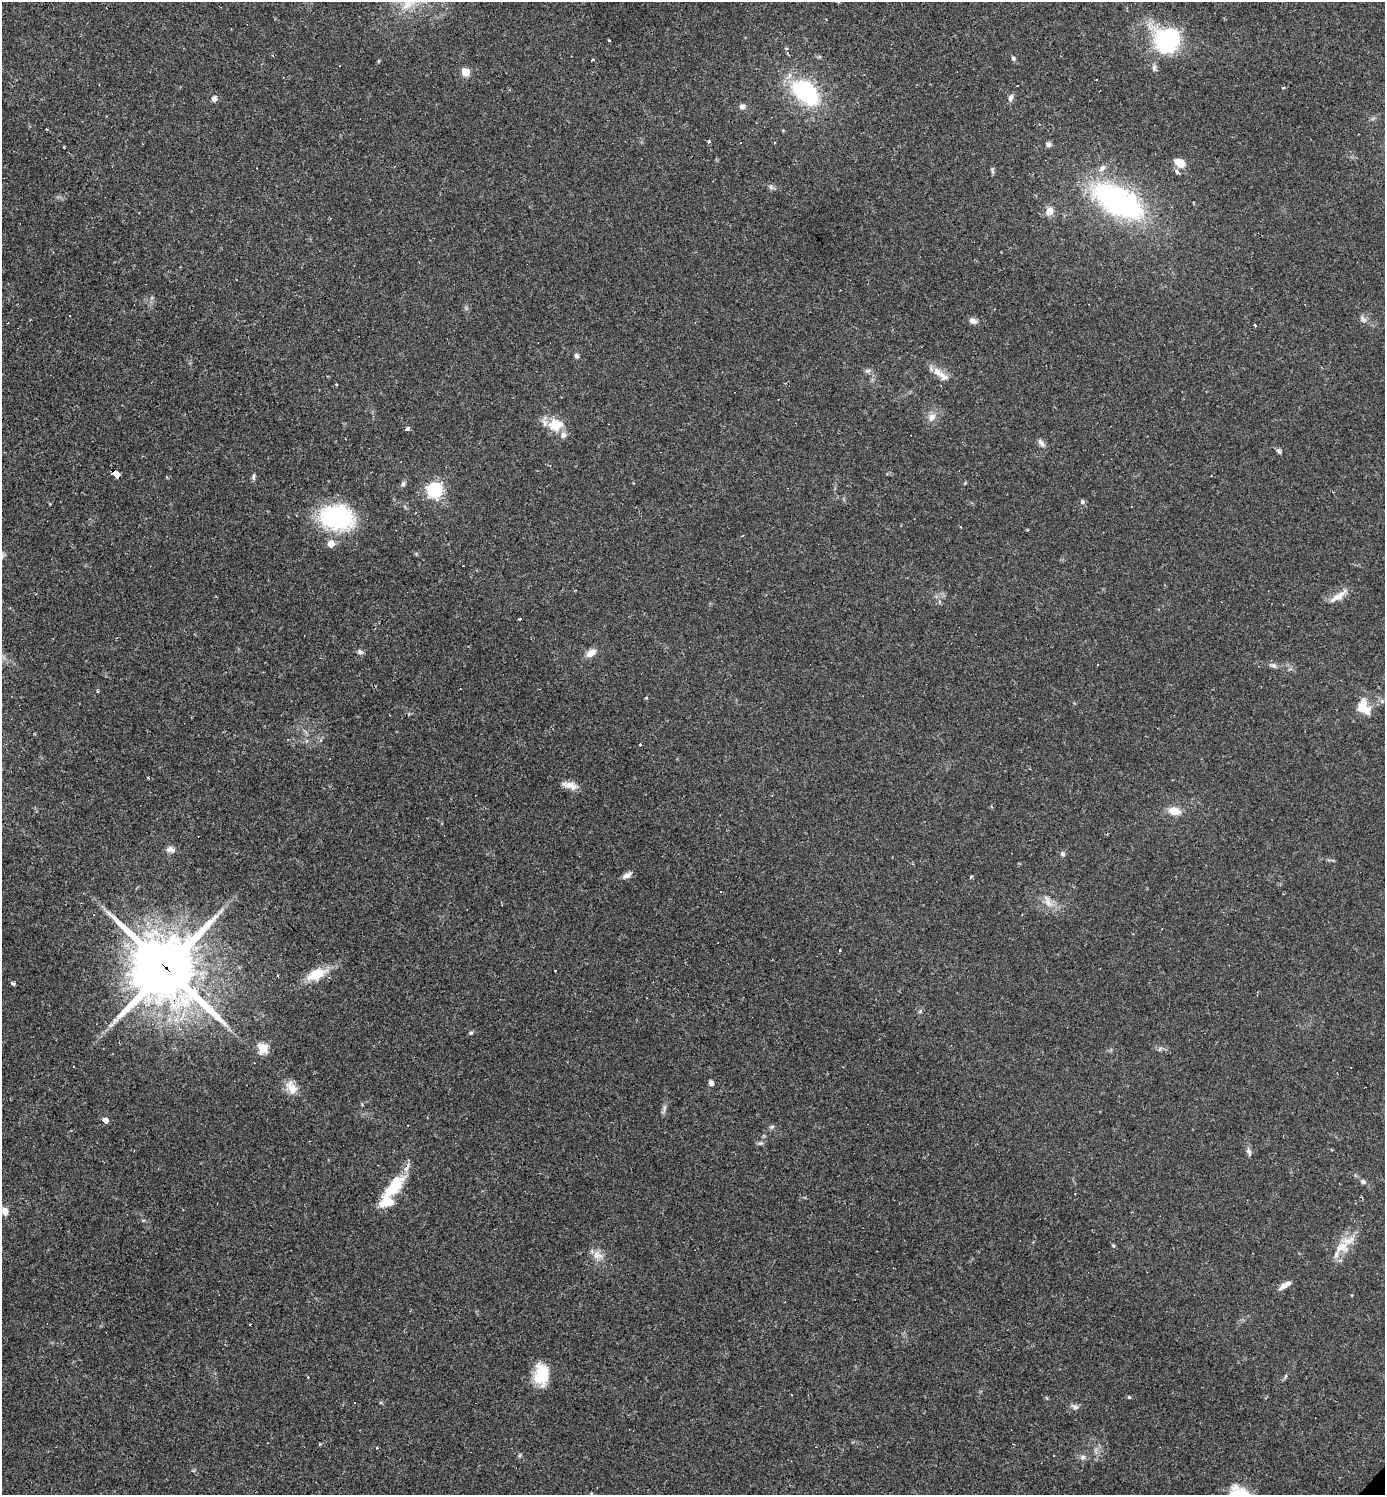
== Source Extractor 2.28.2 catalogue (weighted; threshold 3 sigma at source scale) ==
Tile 11 of 4 x 4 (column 3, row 3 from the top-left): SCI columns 3059-4441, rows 1495-2987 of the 5975 x 5974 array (HDU 1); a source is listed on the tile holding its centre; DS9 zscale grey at full resolution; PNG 1387 x 1497 px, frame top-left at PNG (2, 2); no overlay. Shown black and unused: <1% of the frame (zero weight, under 2 of 3 exposures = <1% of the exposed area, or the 3 px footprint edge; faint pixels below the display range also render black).
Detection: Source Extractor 2.28.2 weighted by HDU 2 'WHT'; one run over the whole footprint, this tile lists its part. Background 0.0384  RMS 0.0049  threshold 0.0222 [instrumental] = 3 sigma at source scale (4.5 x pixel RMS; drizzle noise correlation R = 1.50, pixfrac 1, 0.05/0.05 arcsec/px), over >= 5 px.
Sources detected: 111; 1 inside a brighter object's white glare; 21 cosmic-ray / hot-pixel residue — not listed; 2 inside a brighter listed object's ellipse — not listed separately; the other 87 listed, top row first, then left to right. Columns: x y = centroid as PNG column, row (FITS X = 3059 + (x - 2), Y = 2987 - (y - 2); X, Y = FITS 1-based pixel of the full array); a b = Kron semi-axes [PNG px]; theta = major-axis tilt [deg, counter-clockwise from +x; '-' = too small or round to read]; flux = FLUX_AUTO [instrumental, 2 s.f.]
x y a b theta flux
610 40 3 3 - 2
1168 41 16 14 53 87
787 53 4 3 - 0.56
1013 58 6 5 - 0.89
1154 67 9 6 87 1.5
465 72 5 5 - 18
1283 88 5 3 - 0.48
805 92 25 16 -42 53
1010 98 10 6 74 1.7
214 99 8 7 - 1.6
742 107 7 6 - 2
709 141 4 3 - 0.83
1048 144 7 6 - 1.5
64 147 3 2 - 0.95
1180 162 10 7 -24 7.2
1102 168 10 7 44 2.3
992 170 11 4 -77 0.9
1177 171 5 4 - 2.6
771 187 7 4 -72 0.92
1118 201 45 21 -29 120
1050 211 11 10 - 3.5
1363 319 9 5 -45 1.6
973 321 10 7 -22 2
1255 325 4 3 - 1
577 356 6 5 - 1.2
867 371 9 5 7 1.2
943 376 18 10 -38 5.2
932 417 13 9 58 3.5
555 425 15 12 5 11
408 429 4 3 - 2.3
563 435 9 8 - 2.3
1041 443 13 6 -59 1.9
1279 451 7 5 -45 1.1
116 474 8 4 -48 160
253 476 8 5 81 1
167 477 4 3 - 0.47
403 484 8 5 75 1.1
434 490 6 6 - 130
1082 502 6 5 - 1.4
1132 507 3 2 - 0.56
336 517 25 18 -10 73
331 544 5 5 - 8.3
1338 596 26 8 33 5.4
519 619 3 3 - 1
360 652 8 5 -28 1.3
591 653 14 9 35 3.7
1273 665 9 6 -11 1.5
646 698 4 3 - 0.73
1363 703 19 12 65 6
641 744 3 3 - 1.7
570 785 20 8 -14 4.2
1174 811 13 8 -11 6.4
171 849 12 8 -11 2.6
1062 854 7 6 - 1.2
627 875 13 6 31 2.4
971 876 4 3 - 0.6
1048 902 17 8 -66 4.2
840 950 3 3 - 1
166 968 23 20 -46 3900
316 974 28 13 25 11
278 975 3 2 - 0.39
13 983 4 3 - 1.9
471 1033 5 4 - 0.9
263 1048 5 5 - 30
711 1083 5 4 - 2.2
291 1088 19 12 -54 6
664 1109 16 4 75 1.5
105 1120 4 4 - 5.4
772 1127 7 5 44 0.89
760 1143 7 5 41 1
1249 1152 10 6 -56 1.6
1363 1182 7 6 - 1.2
395 1185 30 17 56 17
1075 1194 2 2 - 0.46
5 1211 8 6 -67 3.9
1342 1247 20 16 16 9.6
597 1255 15 10 -14 4.3
1285 1285 16 6 31 3.1
785 1302 3 2 - 0.28
541 1374 24 15 -89 15
1285 1376 6 4 70 0.7
308 1377 3 3 - 0.72
1129 1397 4 3 - 0.58
1075 1407 12 5 -33 1.5
520 1455 6 4 71 0.64
1054 1455 3 2 - 0.36
1083 1457 6 6 - 1.3
Overlapping masked pixels (flux is a lower limit): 2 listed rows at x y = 116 474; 166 968